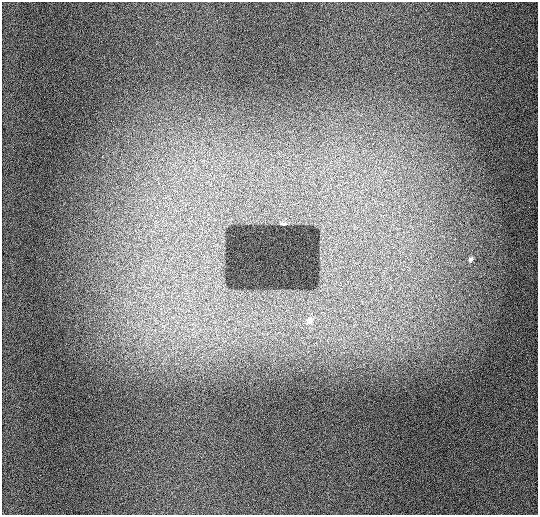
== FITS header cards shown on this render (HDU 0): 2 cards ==
NAXIS1  =                  536 / length of data axis 1
NAXIS2  =                  513 / length of data axis 2

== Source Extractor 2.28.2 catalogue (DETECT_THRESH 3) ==
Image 536 x 513 px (HDU 0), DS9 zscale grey, 1 PNG px = 1 image px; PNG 540 x 517 px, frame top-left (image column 1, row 513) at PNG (2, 2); no overlay
Background 945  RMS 12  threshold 35.2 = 3 sigma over >= 5 px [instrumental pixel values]
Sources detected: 3; all 3 listed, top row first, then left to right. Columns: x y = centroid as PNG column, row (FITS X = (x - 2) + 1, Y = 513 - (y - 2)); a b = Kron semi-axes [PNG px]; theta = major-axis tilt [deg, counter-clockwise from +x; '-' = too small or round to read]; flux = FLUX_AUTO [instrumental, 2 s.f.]
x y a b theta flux
284 224 4 2 - 1000
470 259 7 5 53 1800
309 321 8 7 - 6800